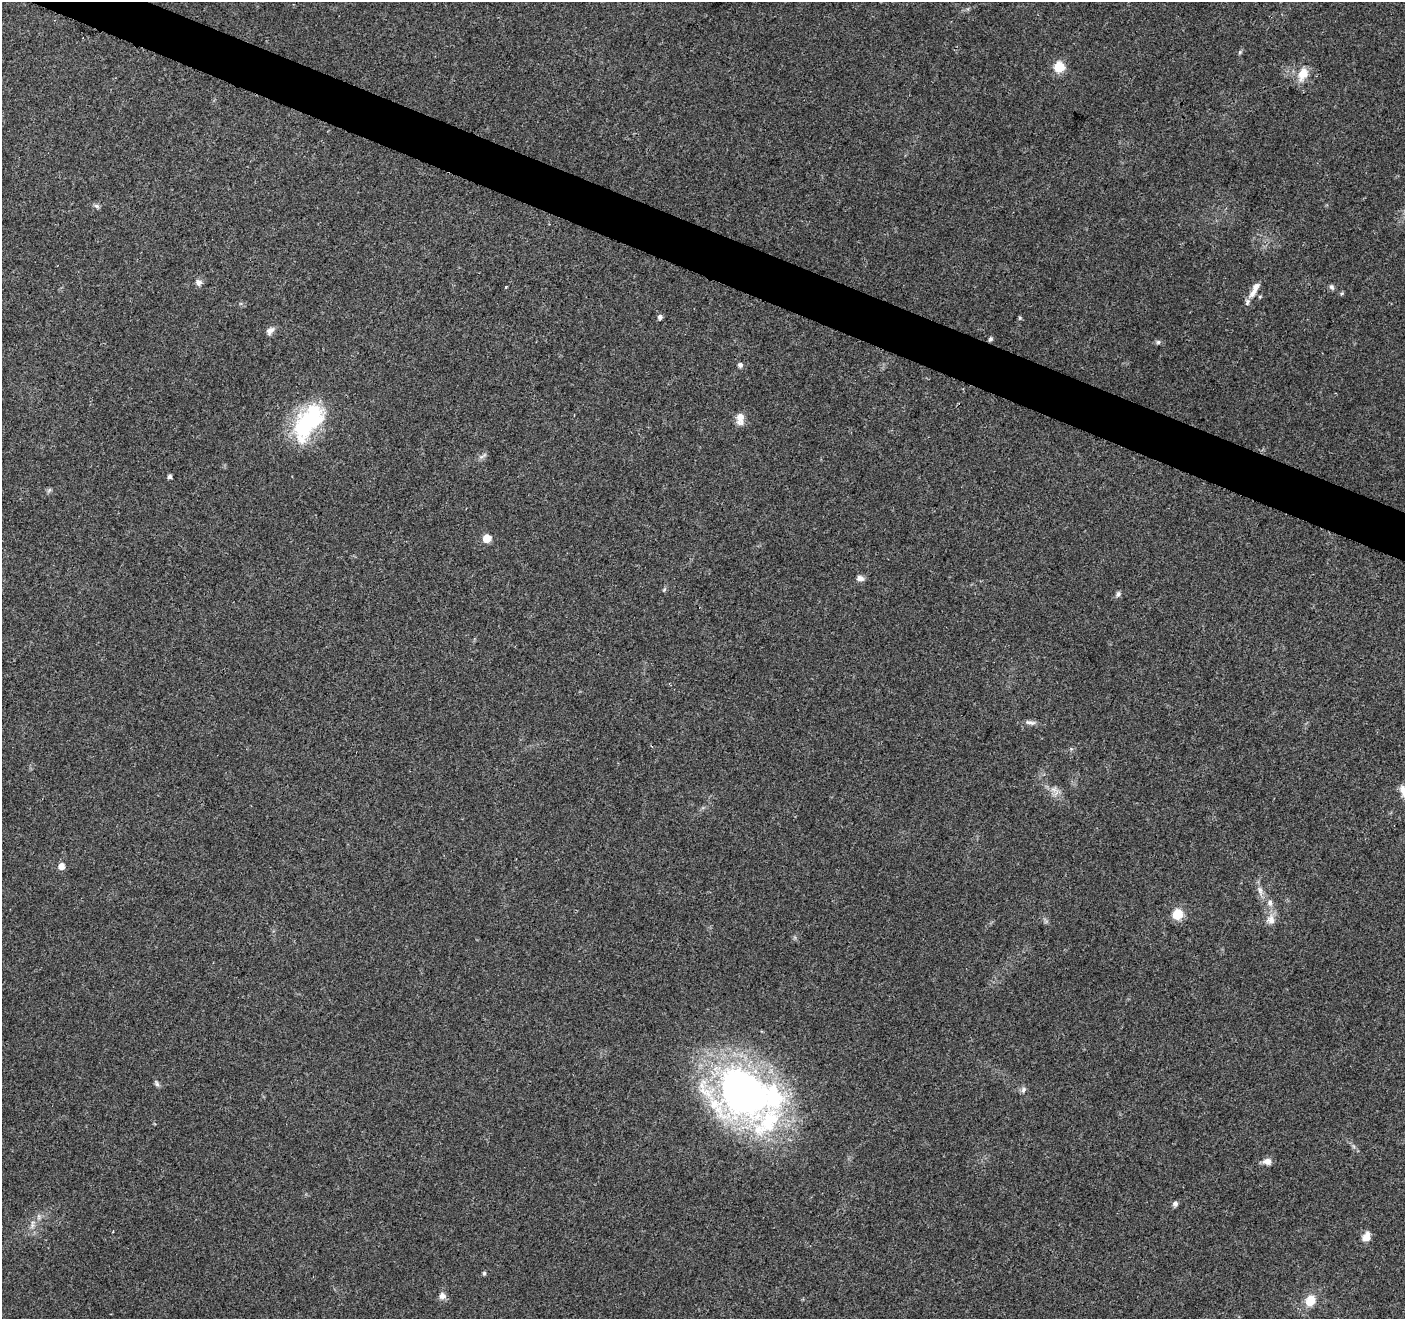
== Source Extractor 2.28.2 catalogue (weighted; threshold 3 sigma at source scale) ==
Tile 11 of 4 x 4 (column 3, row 3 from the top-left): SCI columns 2816-4218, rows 1527-2843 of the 5633 x 5752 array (HDU 1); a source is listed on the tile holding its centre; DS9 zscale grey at full resolution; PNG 1407 x 1321 px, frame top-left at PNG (2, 2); no overlay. Shown black and unused: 3% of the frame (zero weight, under 3 of 4 exposures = <1% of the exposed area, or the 3 px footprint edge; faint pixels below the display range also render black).
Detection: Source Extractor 2.28.2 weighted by HDU 2 'WHT'; one run over the whole footprint, this tile lists its part. Background 0.0481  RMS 0.0039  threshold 0.0174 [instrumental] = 3 sigma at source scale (4.5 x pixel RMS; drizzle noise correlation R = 1.50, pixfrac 1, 0.0396/0.0396 arcsec/px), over >= 5 px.
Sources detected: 45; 1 inside a brighter object's white glare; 2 cosmic-ray / hot-pixel residue — not listed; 3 inside a brighter listed object's ellipse — not listed separately; the other 39 listed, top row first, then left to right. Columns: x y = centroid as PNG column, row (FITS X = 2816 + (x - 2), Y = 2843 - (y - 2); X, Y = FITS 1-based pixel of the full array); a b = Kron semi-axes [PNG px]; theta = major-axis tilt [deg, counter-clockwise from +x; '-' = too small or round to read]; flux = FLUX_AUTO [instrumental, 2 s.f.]
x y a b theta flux
1240 52 6 4 47 0.53
1059 67 6 6 - 25
1303 74 17 11 63 5.7
97 206 9 5 -26 0.89
198 282 9 8 - 1.5
1332 287 8 6 -62 0.93
1254 290 24 7 62 3.4
1342 293 5 4 - 0.51
660 317 5 4 - 1.5
270 331 11 7 44 1.9
990 339 5 5 - 0.71
1158 342 6 6 - 0.76
740 365 6 6 - 1.1
311 418 50 27 50 34
740 418 15 8 85 3.4
483 456 13 3 26 0.98
169 476 4 4 - 1.1
49 490 8 4 45 0.7
487 538 5 5 - 8.1
860 578 9 7 -15 1.8
664 590 6 4 46 0.55
1118 594 8 5 63 0.97
1030 722 15 5 -9 1.7
1053 789 9 4 -19 1.5
61 866 5 5 - 3.5
1260 890 15 7 -73 2.3
1270 902 9 7 -89 1.6
1178 914 6 5 - 25
1271 920 13 11 -81 3.2
157 1083 11 5 -63 0.91
1023 1090 9 6 70 1.1
743 1093 64 58 -34 170
1267 1161 11 7 -1 2.3
1175 1204 6 6 - 1.2
32 1224 15 4 89 1.5
1366 1237 7 6 - 5.4
484 1273 5 4 - 0.63
442 1296 8 7 - 2.1
1310 1301 12 10 56 6.4